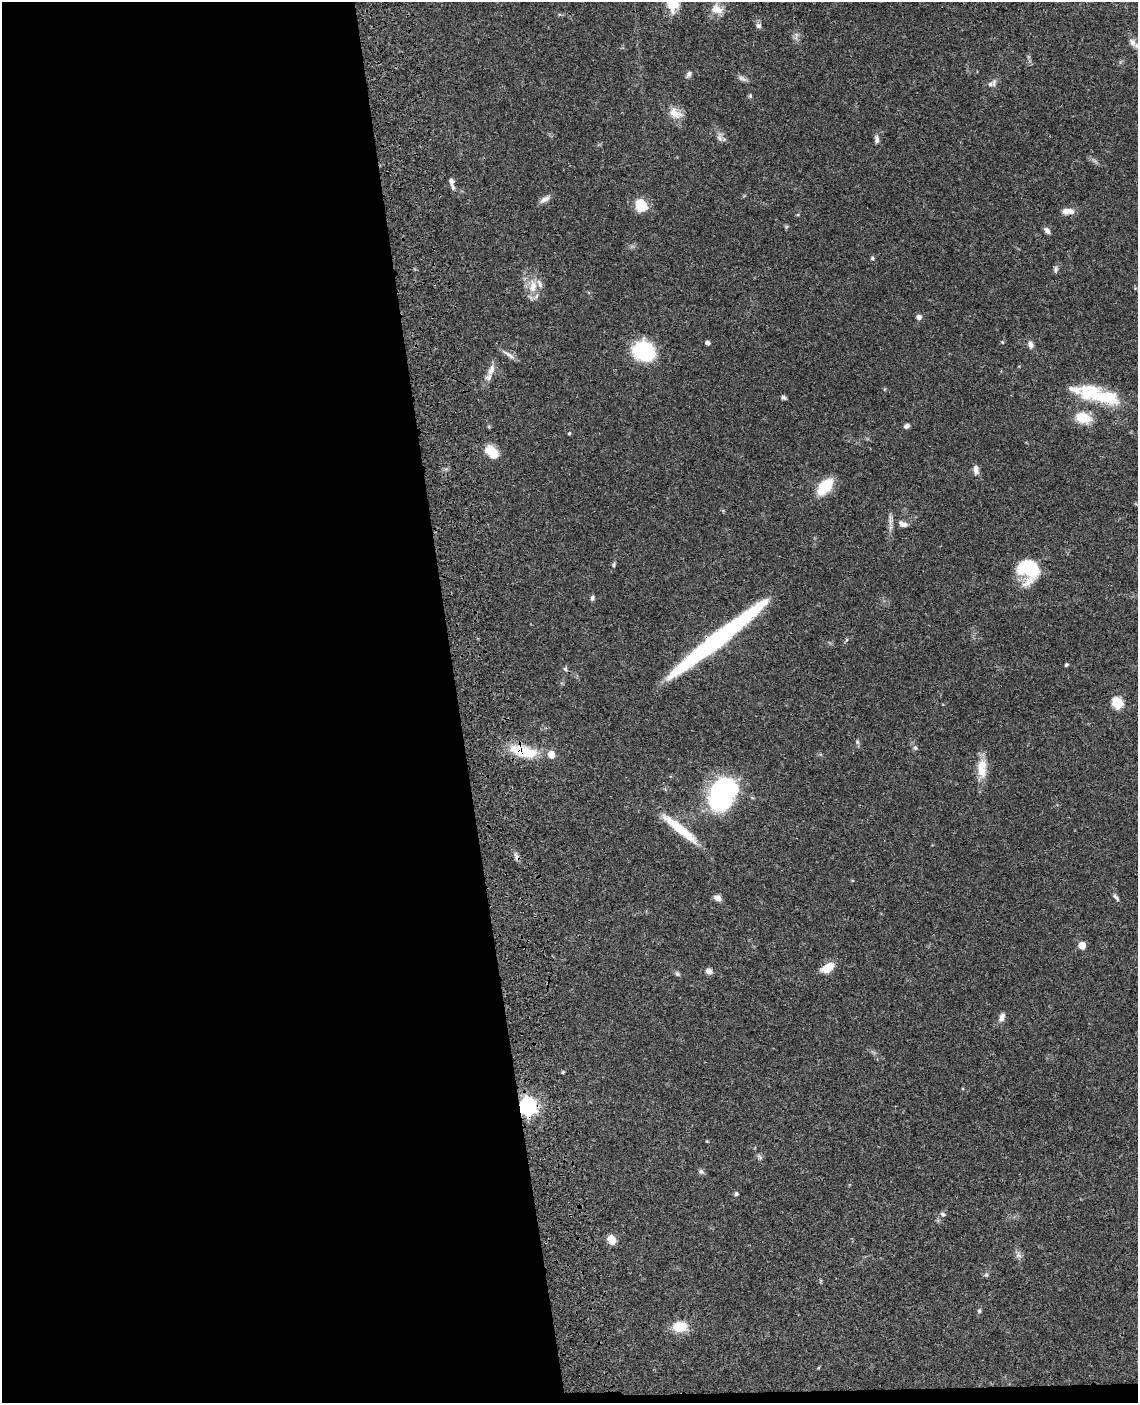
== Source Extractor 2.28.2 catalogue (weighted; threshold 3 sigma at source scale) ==
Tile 9 of 4 x 3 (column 1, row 3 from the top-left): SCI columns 119-1254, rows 256-1656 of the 4780 x 4613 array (HDU 1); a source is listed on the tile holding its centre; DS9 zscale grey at full resolution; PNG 1140 x 1405 px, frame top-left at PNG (2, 2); no overlay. Shown black and unused: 41% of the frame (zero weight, under 3 of 4 exposures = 6% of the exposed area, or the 3 px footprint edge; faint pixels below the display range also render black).
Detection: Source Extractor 2.28.2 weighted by HDU 2 'WHT'; one run over the whole footprint, this tile lists its part. Background 0.0453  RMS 0.0029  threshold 0.0129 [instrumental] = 3 sigma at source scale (4.5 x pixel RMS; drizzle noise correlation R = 1.50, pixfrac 1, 0.05/0.05 arcsec/px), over >= 5 px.
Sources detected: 77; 1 too faint to see at this stretch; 1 inside a brighter object's white glare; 1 long thin detection or spike segment (spike, bleed or trail) — not listed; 7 inside a brighter listed object's ellipse — not listed separately; the other 67 listed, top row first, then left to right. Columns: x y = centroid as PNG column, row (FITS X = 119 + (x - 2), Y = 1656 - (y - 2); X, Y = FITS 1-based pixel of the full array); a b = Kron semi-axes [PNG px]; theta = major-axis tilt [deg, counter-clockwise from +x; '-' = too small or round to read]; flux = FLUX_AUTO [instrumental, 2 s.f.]
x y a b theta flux
672 4 16 12 -88 6.2
717 9 17 12 -24 3.5
759 26 7 7 - 0.83
796 35 12 5 -83 1
1132 43 13 7 -55 1.5
689 74 8 6 57 0.81
742 79 13 6 -25 1
994 82 12 6 75 1
750 96 5 5 - 0.41
675 113 21 12 -29 3.4
720 138 10 7 -57 1.1
877 139 12 6 88 1.1
452 182 14 5 -75 1.3
545 199 15 7 31 1.4
641 205 13 10 -60 7.3
1068 211 14 7 -1 2.4
1047 230 9 5 -49 0.98
872 258 5 4 - 0.4
1056 269 10 5 85 0.69
533 286 21 11 85 4.2
919 317 6 6 - 0.99
1002 342 5 4 - 0.29
707 343 4 4 - 1.1
1031 345 10 7 -75 1.2
643 351 20 16 -26 22
508 354 19 6 -34 1.5
491 370 16 8 69 2
1090 392 32 23 -4 11
784 397 7 5 -31 0.61
1083 418 22 15 -17 5.2
907 426 6 5 - 0.97
569 433 5 4 - 0.27
492 452 16 11 -44 5.2
976 470 13 7 -84 1.4
825 487 18 11 49 9.4
903 524 12 7 -21 1.5
614 564 9 4 75 0.5
1029 569 20 18 -40 18
592 598 7 5 75 0.62
1066 665 4 3 - 0.4
565 669 7 5 -88 0.52
1118 703 6 6 - 20
857 742 7 5 -69 0.55
915 748 6 6 - 0.61
523 751 36 13 -14 10
982 769 27 11 90 5.3
725 792 34 25 54 42
680 829 51 9 -39 10
516 857 11 5 -67 1.1
1116 897 12 4 -49 0.71
717 898 9 7 -21 1.4
1082 945 5 5 - 5
828 968 12 8 32 5.3
709 971 8 7 - 1.3
677 974 7 6 - 0.64
1002 1017 12 7 71 1.4
563 1072 5 3 - 0.28
527 1106 7 7 - 120
701 1171 8 6 -37 0.69
736 1194 5 5 - 0.62
943 1214 8 5 -21 0.63
611 1240 10 8 -62 3
1018 1255 9 7 -51 1.1
986 1275 5 5 - 0.48
979 1311 6 5 - 0.49
680 1327 15 11 4 6
818 1368 5 3 - 0.25
Overlapping masked pixels (flux is a lower limit): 4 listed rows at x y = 523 751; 516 857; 828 968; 527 1106
Isophote crosses this tile's border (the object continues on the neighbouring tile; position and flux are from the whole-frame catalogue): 1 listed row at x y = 672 4